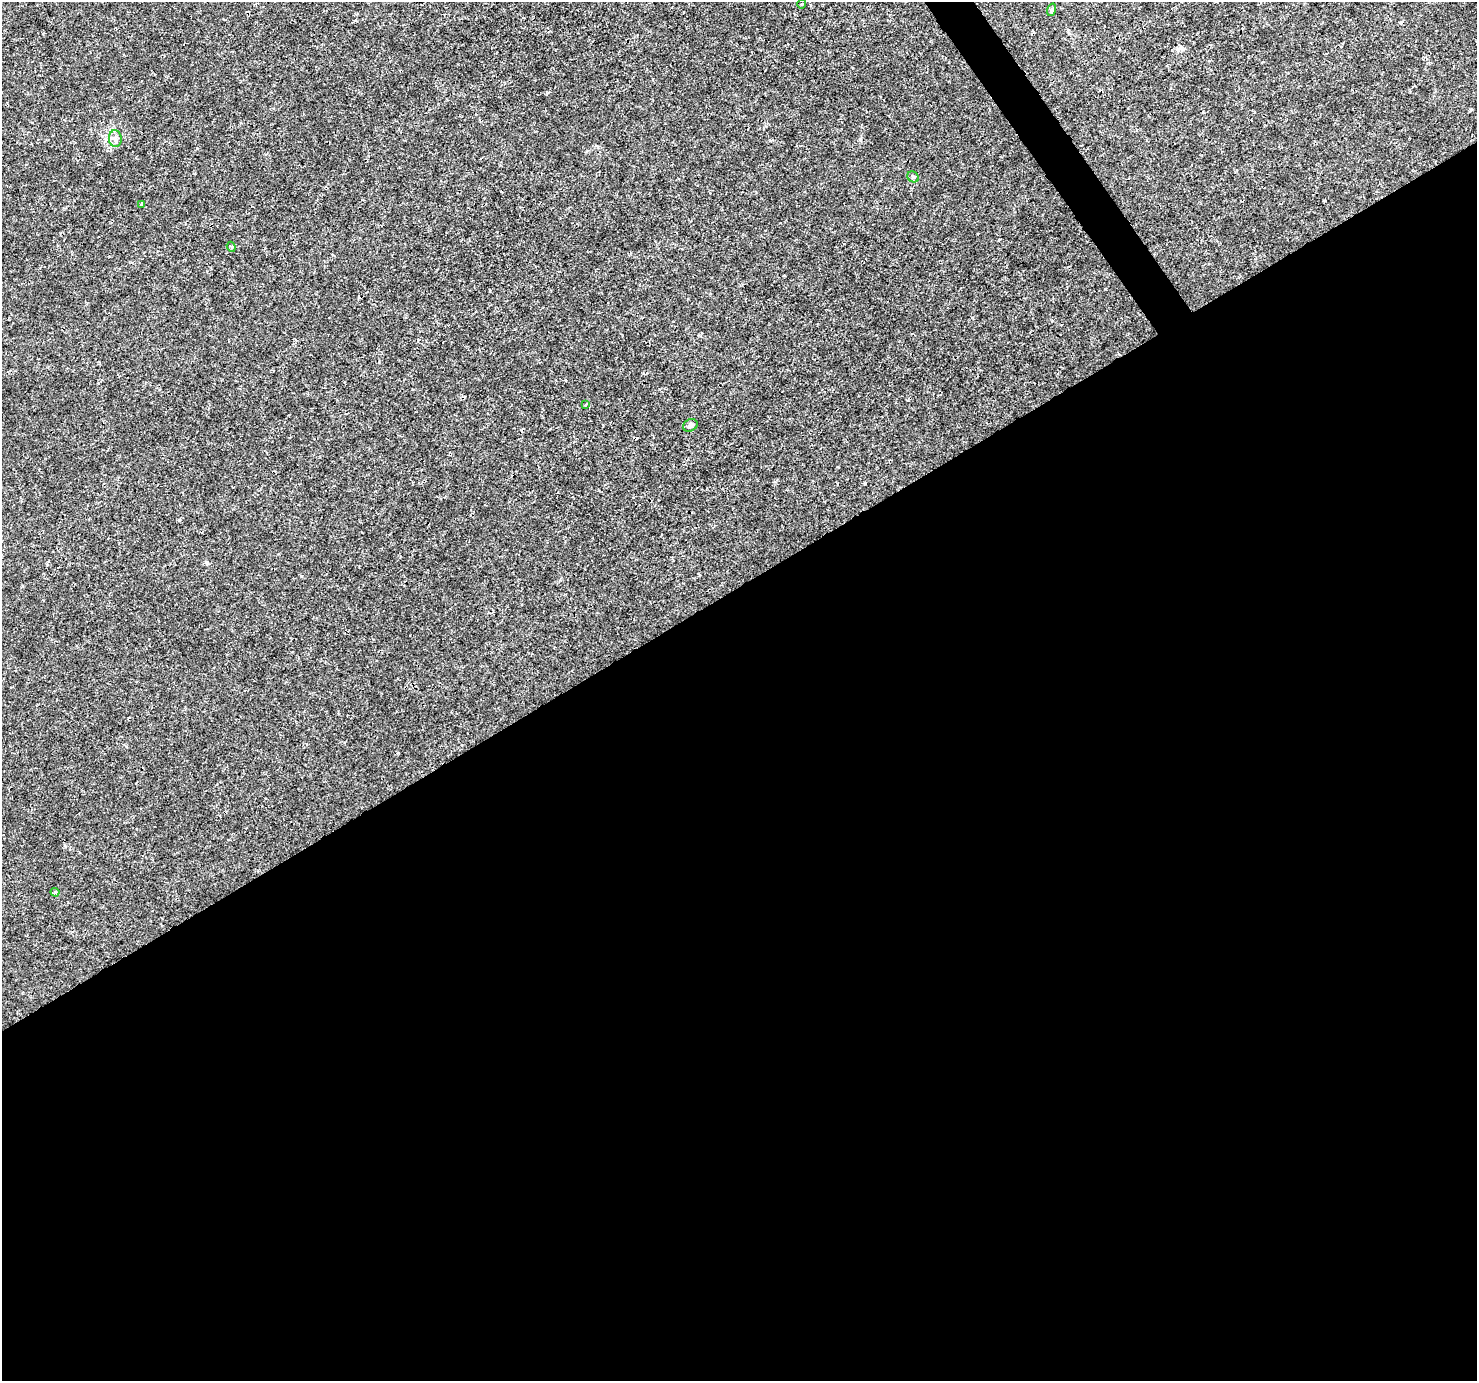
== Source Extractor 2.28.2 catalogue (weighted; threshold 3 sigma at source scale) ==
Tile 15 of 4 x 4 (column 3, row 4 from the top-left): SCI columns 2955-4429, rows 183-1561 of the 5904 x 5819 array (HDU 1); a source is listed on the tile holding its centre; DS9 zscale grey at full resolution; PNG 1479 x 1383 px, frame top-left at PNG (2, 2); each listed source drawn as its Kron ellipse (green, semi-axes under 4 px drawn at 4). Shown black and unused: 58% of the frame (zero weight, under 3 of 4 exposures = <1% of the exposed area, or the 3 px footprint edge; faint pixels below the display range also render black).
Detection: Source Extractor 2.28.2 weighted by HDU 2 'WHT'; one run over the whole footprint, this tile lists its part. Background 0.00288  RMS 0.0011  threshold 0.00492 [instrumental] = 3 sigma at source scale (4.5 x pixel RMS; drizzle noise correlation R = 1.50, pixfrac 1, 0.0396/0.0396 arcsec/px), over >= 5 px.
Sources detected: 9; all 9 listed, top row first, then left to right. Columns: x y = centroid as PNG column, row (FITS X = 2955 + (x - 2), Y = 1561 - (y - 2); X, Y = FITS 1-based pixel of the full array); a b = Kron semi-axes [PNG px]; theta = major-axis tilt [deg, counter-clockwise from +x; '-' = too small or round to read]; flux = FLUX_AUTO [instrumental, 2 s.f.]
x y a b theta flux
802 4 5 3 - 0.087
1051 10 6 4 71 0.18
115 139 8 6 -87 0.43
913 177 6 5 - 0.2
142 204 3 3 - 0.19
231 247 5 4 - 0.19
585 405 4 2 - 0.086
690 425 7 6 - 0.39
55 892 4 4 - 0.16